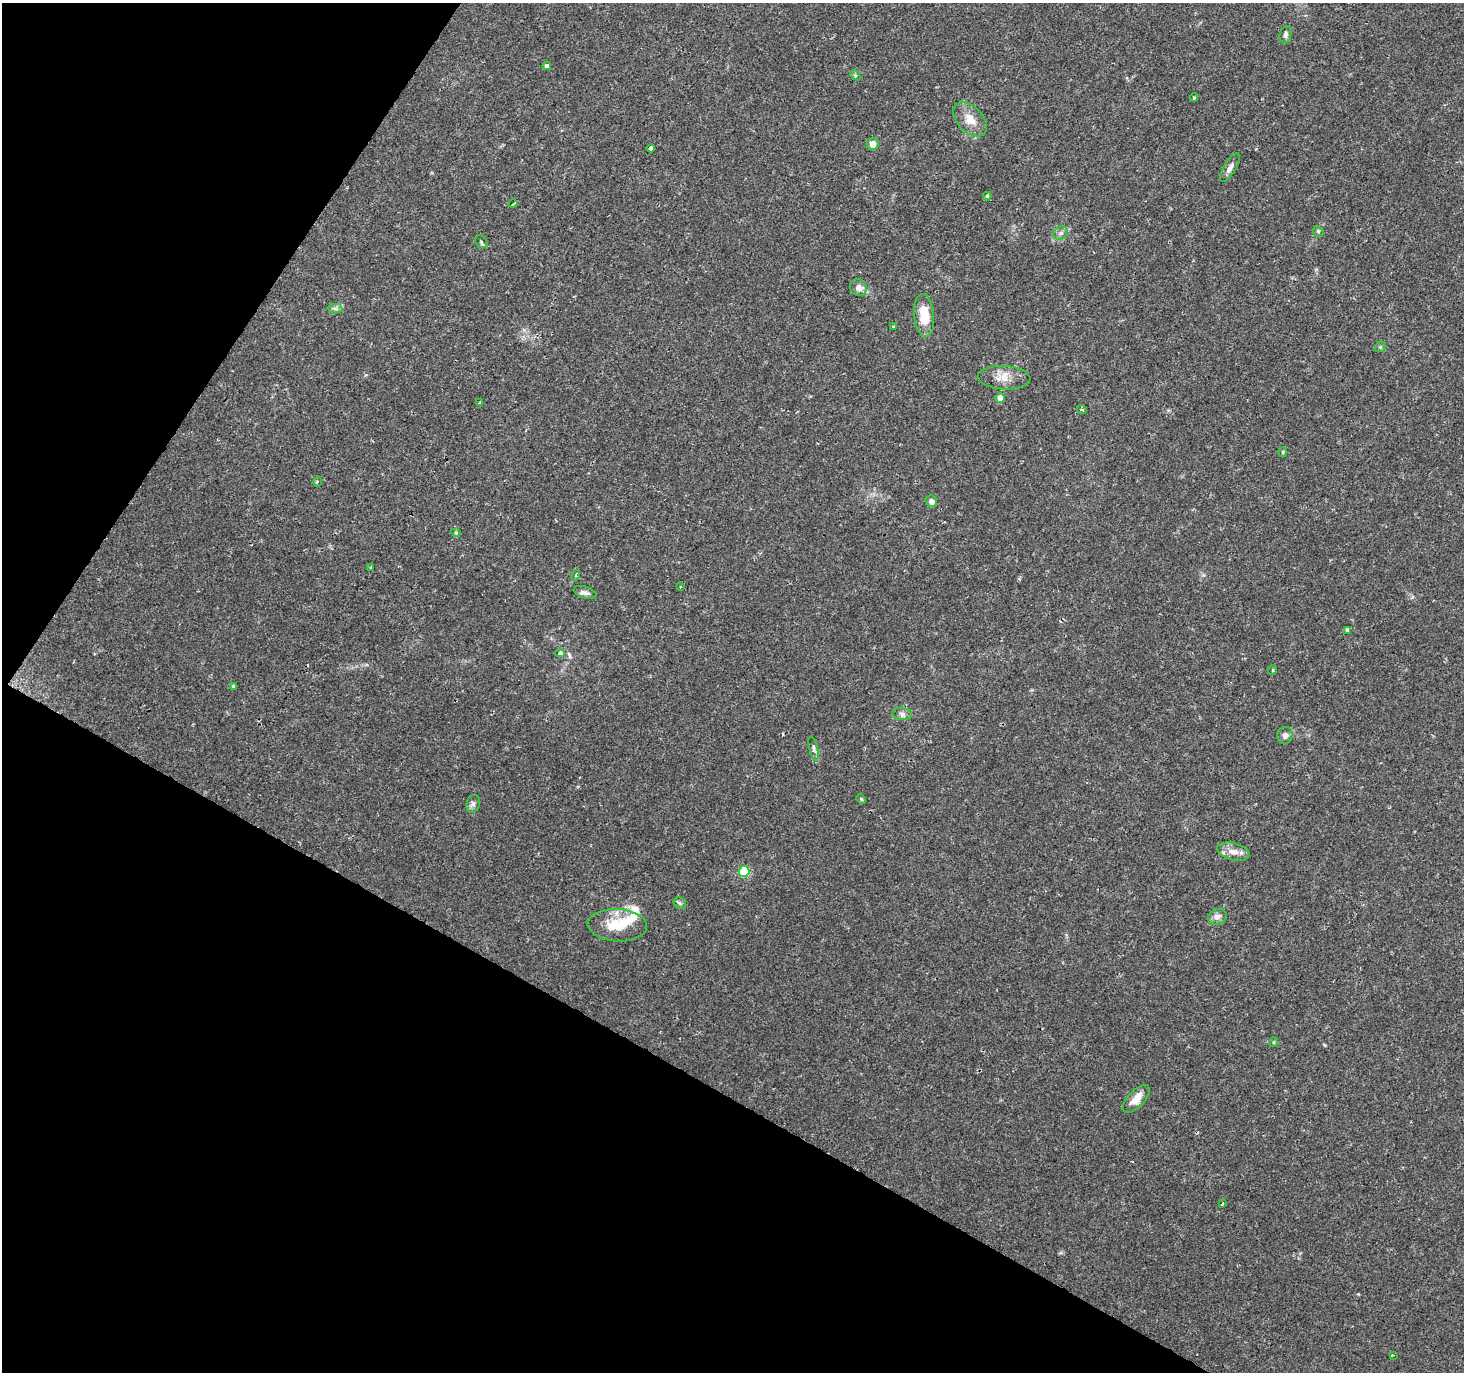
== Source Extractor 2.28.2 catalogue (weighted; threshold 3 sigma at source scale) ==
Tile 9 of 4 x 4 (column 1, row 3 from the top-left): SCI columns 1-1462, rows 1563-2932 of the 5854 x 5930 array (HDU 1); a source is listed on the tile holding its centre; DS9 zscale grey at full resolution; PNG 1466 x 1374 px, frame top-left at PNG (2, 3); each listed source drawn as its Kron ellipse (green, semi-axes under 4 px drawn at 4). Shown black and unused: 29% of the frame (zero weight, under 2 of 3 exposures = <1% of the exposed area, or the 3 px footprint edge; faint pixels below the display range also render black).
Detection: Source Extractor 2.28.2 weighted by HDU 2 'WHT'; one run over the whole footprint, this tile lists its part. Background 0.0162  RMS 0.0025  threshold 0.0112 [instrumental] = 3 sigma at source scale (4.5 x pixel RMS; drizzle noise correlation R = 1.50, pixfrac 1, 0.0396/0.0396 arcsec/px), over >= 5 px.
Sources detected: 51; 1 inside a brighter object's white glare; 1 cosmic-ray / hot-pixel residue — neither listed nor drawn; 1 inside a brighter listed object's ellipse — not listed separately; the other 48 listed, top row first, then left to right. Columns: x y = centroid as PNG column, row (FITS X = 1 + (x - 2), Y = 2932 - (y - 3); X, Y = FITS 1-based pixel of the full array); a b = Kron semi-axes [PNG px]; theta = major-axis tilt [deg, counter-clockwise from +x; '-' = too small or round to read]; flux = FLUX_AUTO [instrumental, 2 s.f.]
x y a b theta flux
1285 35 8 5 78 0.76
547 66 4 4 - 0.66
855 75 6 4 -46 0.35
1194 97 4 3 - 0.39
970 119 20 12 -46 3.5
873 144 6 5 - 2.3
651 148 4 3 - 6.9
1230 168 16 6 59 1.3
987 196 4 4 - 0.33
513 204 4 2 - 0.22
1318 231 6 4 -47 0.35
1061 233 7 6 - 0.84
481 242 7 5 -55 0.48
858 288 9 8 - 1.5
335 309 7 5 -1 0.6
924 315 21 10 -85 6.2
893 327 3 2 - 0.28
1380 347 6 4 44 0.37
1004 378 26 11 -3 3.3
1000 398 5 4 - 3
479 403 3 3 - 3.1
1082 410 5 3 - 0.27
1283 452 5 4 - 0.29
317 482 5 3 - 0.22
931 501 6 5 - 1.1
456 533 4 4 - 0.27
371 567 3 2 - 0.32
576 575 5 3 - 0.33
680 587 4 2 - 0.23
585 593 12 6 -17 0.92
1347 630 4 3 - 0.82
560 653 4 4 - 0.98
1272 670 5 3 - 0.26
233 686 4 3 - 0.34
902 714 10 6 -7 0.88
1285 735 8 7 - 0.98
814 749 12 4 -77 0.69
861 799 5 3 - 0.32
473 804 9 6 74 0.8
1233 852 17 8 -14 2.4
744 871 6 5 - 13
680 903 7 5 -44 0.44
1217 917 9 7 21 1.4
617 925 30 16 -3 7.7
1274 1042 5 3 - 0.21
1136 1099 17 8 46 2.9
1223 1203 4 3 - 0.5
1393 1355 3 3 - 0.21